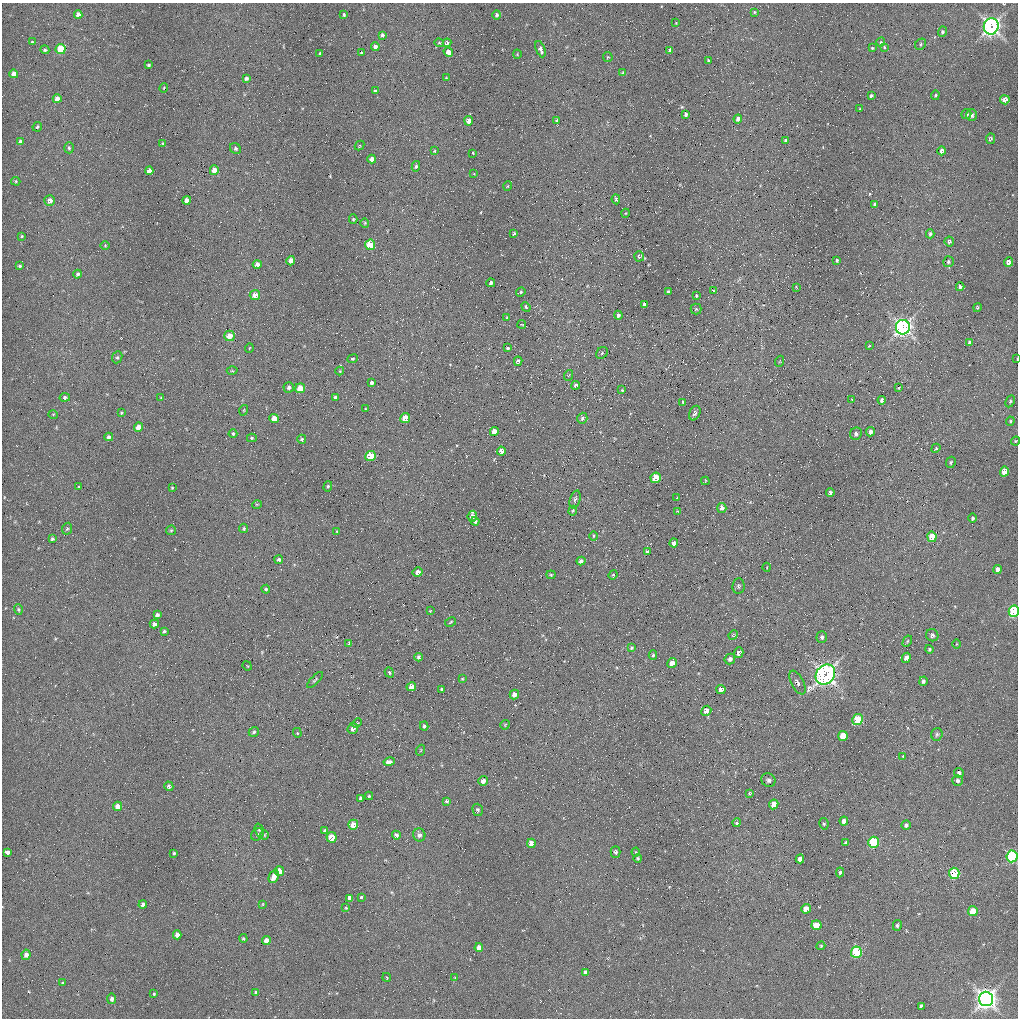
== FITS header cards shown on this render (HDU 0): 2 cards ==
NAXIS1  =                 1016 / length of data axis 1
NAXIS2  =                 1016 / length of data axis 2

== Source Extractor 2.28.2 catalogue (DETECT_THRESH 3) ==
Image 1016 x 1016 px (HDU 0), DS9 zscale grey, 1 PNG px = 1 image px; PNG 1020 x 1020 px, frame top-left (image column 1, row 1016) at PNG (2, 3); each listed source drawn as its Kron ellipse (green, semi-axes under 4 px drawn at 4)
Background 71.4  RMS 5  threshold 14.9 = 3 sigma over >= 5 px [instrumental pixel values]
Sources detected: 290; all 290 listed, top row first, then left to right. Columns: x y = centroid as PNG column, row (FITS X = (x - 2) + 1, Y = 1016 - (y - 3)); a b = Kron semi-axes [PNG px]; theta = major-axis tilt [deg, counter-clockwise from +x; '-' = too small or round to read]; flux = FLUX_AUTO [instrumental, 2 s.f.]
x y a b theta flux
754 12 4 3 - 350
78 15 4 4 - 2200
344 15 3 3 - 420
497 15 4 4 - 690
676 23 3 2 - 200
991 26 8 7 - 120000
942 32 5 4 - 670
382 35 4 3 - 750
32 42 3 3 - 380
881 42 4 4 - 410
439 43 5 4 - 430
447 43 4 3 - 790
921 44 6 5 - 600
375 46 4 4 - 1100
884 47 4 3 - 350
872 48 3 3 - 310
61 49 5 5 - 12000
540 49 8 4 -69 1100
45 50 5 4 - 510
670 50 4 3 - 1200
448 52 5 4 - 1900
361 53 3 3 - 370
320 54 3 3 - 420
517 54 4 3 - 230
608 57 5 4 - 420
708 61 3 3 - 450
149 65 3 3 - 440
623 72 4 3 - 230
14 74 4 4 - 2200
246 78 4 3 - 820
446 78 3 2 - 240
164 88 4 3 - 250
375 91 3 3 - 540
935 95 5 3 - 390
871 96 3 3 - 690
57 99 4 4 - 2500
1005 100 5 4 - 1800
860 109 3 2 - 180
686 114 4 3 - 840
966 114 5 4 - 960
971 115 6 5 - 1100
738 119 4 4 - 1200
557 120 3 3 - 530
469 121 4 4 - 3100
37 127 5 4 - 510
990 139 5 4 - 660
786 140 4 3 - 1200
20 142 4 4 - 1100
163 143 3 3 - 340
360 145 5 3 - 370
69 148 5 4 - 510
235 148 6 5 - 720
434 151 4 3 - 300
942 151 4 4 - 1200
473 153 3 2 - 310
372 159 4 4 - 1700
416 166 5 3 - 620
214 170 5 4 - 3100
149 171 4 4 - 2200
474 174 4 2 - 210
16 181 5 4 - 390
508 186 4 3 - 240
616 199 5 3 - 680
50 200 5 5 - 1800
187 200 4 4 - 2400
875 204 4 3 - 480
626 213 4 3 - 250
353 219 4 4 - 460
365 223 4 4 - 360
514 234 3 3 - 580
930 234 4 3 - 740
22 236 3 3 - 330
949 241 5 5 - 680
370 245 5 5 - 12000
105 246 5 3 - 280
639 256 5 5 - 660
837 260 3 3 - 490
291 261 5 4 - 1800
948 262 5 5 - 730
1008 262 5 4 - 2200
257 264 4 4 - 1500
20 266 3 3 - 490
78 274 4 4 - 760
491 283 4 3 - 1000
796 287 4 3 - 240
960 287 4 4 - 1200
713 291 4 3 - 340
521 292 5 4 - 450
668 292 4 3 - 710
255 295 5 5 - 3100
696 296 3 2 - 370
644 305 4 4 - 1500
526 307 5 3 - 550
977 307 4 4 - 410
696 309 5 5 - 490
618 315 4 4 - 850
507 317 3 2 - 230
522 324 4 2 - 280
903 327 7 7 - 130000
229 336 5 5 - 3300
970 343 4 3 - 1400
869 346 3 2 - 230
249 348 4 3 - 240
508 348 3 3 - 520
602 353 6 5 - 550
117 357 6 5 - 530
352 359 5 4 - 520
1017 359 3 2 - 230
518 361 4 4 - 1100
780 361 5 3 - 300
232 371 5 3 - 350
340 371 4 4 - 300
569 375 5 3 - 280
372 382 3 3 - 680
576 385 4 4 - 1100
289 387 5 5 - 900
300 388 5 5 - 6200
899 388 3 2 - 320
622 390 3 2 - 310
65 397 5 4 - 780
335 397 4 4 - 580
161 398 4 2 - 250
852 399 3 2 - 210
882 400 4 3 - 1000
1010 401 6 4 62 540
683 402 4 3 - 340
365 409 3 2 - 250
244 410 5 3 - 300
121 413 3 3 - 330
695 413 7 5 66 950
53 414 5 3 - 270
274 418 5 4 - 3000
405 418 5 4 - 5700
582 418 5 5 - 800
1010 421 4 3 - 410
138 427 5 4 - 2400
494 431 4 4 - 2300
871 432 5 4 - 1700
233 434 4 4 - 790
856 434 6 6 - 880
109 437 4 4 - 770
252 438 5 4 - 450
302 439 4 4 - 660
1015 441 5 3 - 330
936 448 5 3 - 440
501 451 4 4 - 2100
370 456 5 5 - 11000
951 462 6 4 63 540
1004 471 5 4 - 4600
656 478 5 5 - 12000
705 481 4 2 - 270
328 486 5 4 - 530
79 487 3 2 - 330
172 488 3 2 - 320
830 493 4 3 - 920
677 498 3 3 - 300
575 499 9 5 73 770
257 504 5 3 - 260
722 508 5 4 - 1700
573 511 5 4 - 330
677 511 4 3 - 260
472 516 5 5 - 1800
973 518 4 4 - 660
475 521 4 3 - 580
244 528 4 4 - 500
67 529 6 4 65 500
171 530 5 4 - 390
337 532 4 4 - 310
593 536 5 3 - 340
932 537 5 4 - 8300
52 539 3 3 - 510
674 543 4 4 - 1700
647 551 3 3 - 430
279 560 4 3 - 810
581 561 4 4 - 1100
767 567 4 3 - 260
998 569 4 4 - 1700
418 572 5 4 - 1400
551 575 4 4 - 360
613 575 5 4 - 370
738 586 8 6 82 730
266 589 4 4 - 550
18 610 5 4 - 470
430 611 3 2 - 200
1014 611 6 5 - 27000
157 615 4 3 - 850
450 622 6 3 29 360
154 624 4 4 - 1200
164 631 4 3 - 500
733 635 5 4 - 370
932 635 6 6 - 960
822 637 6 5 - 920
907 641 6 4 60 460
349 643 4 2 - 460
957 644 5 3 - 270
631 648 4 4 - 420
929 649 4 4 - 500
739 653 5 4 - 1700
653 655 5 4 - 500
419 657 4 3 - 630
906 658 5 4 - 1800
730 659 5 5 - 1200
672 663 5 5 - 2800
247 666 5 2 - 240
389 672 5 4 - 590
825 674 11 9 47 130000
462 679 3 3 - 290
315 680 10 3 46 520
923 681 5 4 - 790
797 683 13 6 -62 1300
411 687 5 4 - 2200
442 689 3 3 - 520
721 689 4 4 - 1700
514 694 5 4 - 1900
706 711 5 5 - 2300
858 719 5 5 - 13000
357 723 5 4 - 410
505 725 5 3 - 270
424 726 4 4 - 600
353 728 6 5 - 1500
254 732 5 4 - 610
297 733 5 4 - 380
937 734 6 5 - 720
843 736 5 4 - 9200
421 750 5 3 - 290
903 756 4 3 - 300
389 762 6 3 14 1900
959 773 5 4 - 1000
768 780 7 6 - 940
958 780 5 5 - 810
483 781 5 4 - 2000
169 786 5 4 - 870
749 793 4 4 - 400
369 796 4 4 - 410
361 798 4 3 - 700
447 801 4 3 - 460
774 804 5 4 - 3800
117 806 4 4 - 2600
478 810 6 5 - 630
844 821 4 4 - 1800
737 823 4 4 - 960
824 824 6 4 -76 510
353 825 5 5 - 3900
906 825 4 4 - 920
259 830 7 3 -72 490
325 830 4 3 - 630
257 834 7 5 48 730
264 835 5 3 - 290
396 835 4 4 - 1000
419 835 6 6 - 1500
331 837 5 5 - 6200
873 842 5 5 - 21000
531 843 5 4 - 3800
846 843 4 3 - 710
7 852 4 4 - 3300
615 852 5 5 - 740
636 852 4 4 - 350
174 853 3 3 - 420
1012 856 6 5 - 35000
638 858 4 4 - 460
800 859 4 4 - 1900
279 871 5 4 - 3900
840 872 5 4 - 620
954 873 5 5 - 15000
274 876 7 4 64 2600
361 897 3 3 - 490
350 898 4 3 - 7100
263 904 4 2 - 220
143 905 4 4 - 1200
346 908 3 2 - 290
806 909 5 4 - 3400
973 911 5 5 - 5700
816 925 5 5 - 5000
897 925 5 4 - 590
177 935 4 4 - 1800
243 938 4 3 - 350
266 941 4 4 - 2800
821 946 4 4 - 380
479 948 4 4 - 2300
856 952 5 5 - 25000
26 955 5 4 - 1500
585 972 4 4 - 1000
387 977 4 2 - 240
455 978 4 2 - 250
62 983 3 3 - 260
256 993 4 3 - 860
154 994 3 3 - 360
112 999 5 4 - 1100
986 999 7 7 - 210000
921 1006 4 3 - 710
At the frame edge (FLAGS 8, measured only in part): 5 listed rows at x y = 991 26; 1017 359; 1015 441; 1014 611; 1012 856

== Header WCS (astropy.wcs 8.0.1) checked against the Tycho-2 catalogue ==
Header WCS as astropy/WCSLIB reads it (applying the file's SIP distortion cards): RA---SIN-SIP/DEC--SIN-SIP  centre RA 08:41:26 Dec +27:53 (130.36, +27.89 deg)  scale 2.78 x 2.74 arcsec/px (non-square pixels)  FOV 47.0' x 46.4'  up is +15 deg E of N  parity normal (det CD < 0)
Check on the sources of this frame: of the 60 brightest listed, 17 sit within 2.8 arcsec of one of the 28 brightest Tycho-2 stars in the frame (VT <= 12.83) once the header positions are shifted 0.06 arcsec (0.04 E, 0.04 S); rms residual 0.91 arcsec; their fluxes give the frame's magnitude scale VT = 21.65 - 2.5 log10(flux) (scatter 0.47 mag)
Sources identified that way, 18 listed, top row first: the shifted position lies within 2.8 arcsec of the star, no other Tycho-2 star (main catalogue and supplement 1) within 5.6 arcsec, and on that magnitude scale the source's flux lands within +1.5 / -3 mag of the star's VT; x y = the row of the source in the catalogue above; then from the Tycho-2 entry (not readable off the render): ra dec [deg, ICRS J2000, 3 dp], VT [Tycho-2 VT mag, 2 dp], TYC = Tycho-2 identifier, HIP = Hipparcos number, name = IAU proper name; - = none
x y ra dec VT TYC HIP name
991 26 130.065 +28.338 9.96 1948-1202-1 - -
370 245 130.539 +28.053 11.45 1948-1633-1 - -
903 327 130.071 +28.100 9.57 1948-1319-1 - -
300 388 130.564 +27.933 11.58 1948-1744-1 42710 -
405 418 130.469 +27.933 11.83 1948-928-1 - -
1004 471 129.952 +28.014 12.07 1948-1137-1 - -
656 478 130.245 +27.940 10.68 1948-968-1 - -
932 537 129.999 +27.952 11.86 1948-1111-1 - -
1014 611 129.913 +27.914 11.05 1948-1462-1 - -
843 736 130.029 +27.788 11.13 1948-1347-1 - -
844 821 130.010 +27.725 11.85 1948-1733-1 - -
873 842 129.981 +27.716 11.30 1948-1835-1 - -
1012 856 129.861 +27.733 10.87 1948-1337-1 - -
800 859 130.039 +27.689 12.49 1948-1451-1 - -
954 873 129.906 +27.709 11.59 1948-1550-1 - -
806 909 130.023 +27.653 12.40 1948-1556-1 - -
856 952 129.971 +27.632 10.24 1948-1607-1 - -
986 999 129.852 +27.623 9.77 1948-1506-1 - -